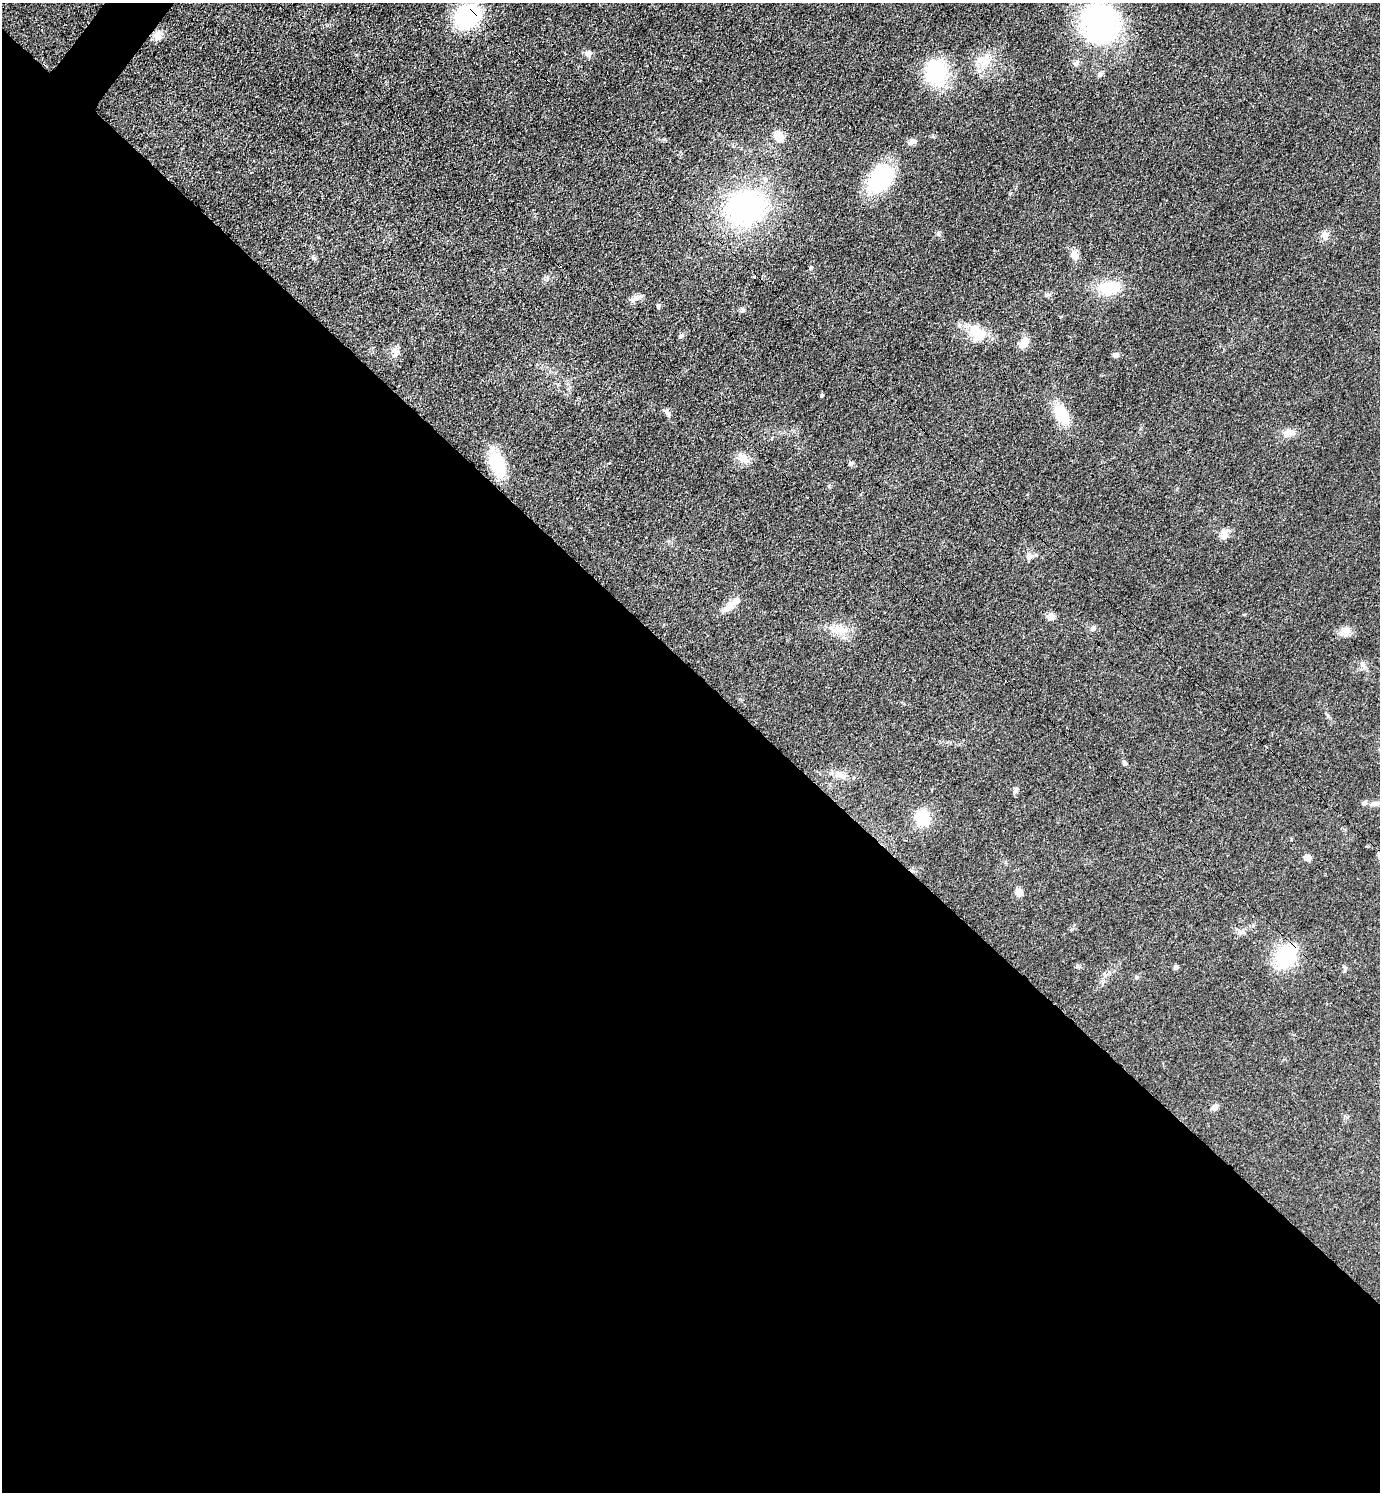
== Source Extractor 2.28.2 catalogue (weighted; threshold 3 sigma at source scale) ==
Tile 14 of 4 x 4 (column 2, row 4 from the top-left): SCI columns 1676-3053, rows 2-1491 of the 5965 x 5962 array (HDU 1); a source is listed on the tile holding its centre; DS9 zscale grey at full resolution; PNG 1382 x 1494 px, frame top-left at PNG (2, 3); no overlay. Shown black and unused: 56% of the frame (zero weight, under 3 of 4 exposures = <1% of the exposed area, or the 3 px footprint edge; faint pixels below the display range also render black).
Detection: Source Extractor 2.28.2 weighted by HDU 2 'WHT'; one run over the whole footprint, this tile lists its part. Background 0.0772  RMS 0.0065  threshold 0.0295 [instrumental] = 3 sigma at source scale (4.5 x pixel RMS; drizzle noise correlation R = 1.50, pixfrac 1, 0.05/0.05 arcsec/px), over >= 5 px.
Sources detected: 51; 3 inside a brighter listed object's ellipse — not listed separately; the other 48 listed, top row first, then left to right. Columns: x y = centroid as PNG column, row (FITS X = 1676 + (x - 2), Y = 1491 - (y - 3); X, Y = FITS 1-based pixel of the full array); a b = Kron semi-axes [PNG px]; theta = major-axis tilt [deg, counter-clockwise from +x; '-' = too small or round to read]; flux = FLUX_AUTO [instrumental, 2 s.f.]
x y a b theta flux
468 16 21 18 27 69
1100 24 39 31 -71 130
157 35 13 10 82 4.7
588 54 10 8 -9 2.8
984 61 21 11 -28 9.5
936 73 30 26 -84 39
779 137 14 11 -51 6.7
913 141 12 6 15 2.5
881 179 30 20 58 56
746 208 34 28 20 140
1325 235 11 9 -76 3.4
1074 255 12 9 -75 4.6
811 267 6 3 19 0.71
1110 288 32 17 7 19
635 299 16 5 36 2.9
658 306 6 5 - 1
976 332 24 16 -41 15
1024 343 12 8 59 7
395 354 12 7 50 3.6
1116 355 7 6 - 1.9
822 396 4 4 - 0.98
667 413 12 5 -62 2
1061 414 23 13 -61 20
1289 433 14 9 3 5.4
743 458 14 11 -37 6.3
851 463 7 5 74 1.3
497 464 25 14 -69 29
1224 535 14 9 -72 4.6
1029 556 10 8 -76 2.6
729 607 21 8 37 6.3
1051 616 10 8 -12 3.5
1093 628 8 6 -78 1.7
839 630 27 11 -6 10
1346 631 15 9 85 4.2
1362 664 9 7 -80 2.5
1266 747 3 2 - 1.4
1124 763 7 5 -58 1.3
840 775 15 8 -19 5.1
1015 790 8 5 69 2
1375 804 17 5 8 3.3
922 818 16 14 -77 20
1379 856 10 6 -63 2
1307 858 8 7 - 3
1019 892 8 7 - 5
1285 958 32 27 62 29
1078 967 7 4 -19 1
1176 967 5 5 - 2
1215 1107 10 7 34 2.6
Overlapping masked pixels (flux is a lower limit): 1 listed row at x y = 468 16
Isophote crosses this tile's border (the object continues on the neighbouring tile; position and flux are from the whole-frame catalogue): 1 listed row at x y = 1379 856
Unlisted compact peaks at least as high as the median listed source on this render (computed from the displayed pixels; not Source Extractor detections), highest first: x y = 743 310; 681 335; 1345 968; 313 258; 1046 295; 1060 317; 1136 977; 1328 716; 1072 929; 829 486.